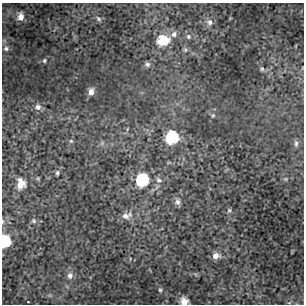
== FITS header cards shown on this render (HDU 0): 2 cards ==
NAXIS1  =                  302 / NUMBER OF ELEMENTS ALONG THIS AXIS
NAXIS2  =                  302 / NUMBER OF ELEMENTS ALONG THIS AXIS

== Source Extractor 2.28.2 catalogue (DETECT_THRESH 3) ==
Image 302 x 302 px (HDU 0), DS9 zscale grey, 1 PNG px = 1 image px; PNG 306 x 306 px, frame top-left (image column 1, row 302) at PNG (2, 3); no overlay
Background 11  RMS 0.51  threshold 1.54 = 3 sigma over >= 5 px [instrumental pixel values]
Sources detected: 37; all 37 listed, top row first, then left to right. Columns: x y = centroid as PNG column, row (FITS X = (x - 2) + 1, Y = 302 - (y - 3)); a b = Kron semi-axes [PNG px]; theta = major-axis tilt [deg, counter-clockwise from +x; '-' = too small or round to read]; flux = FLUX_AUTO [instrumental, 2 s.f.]
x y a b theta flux
20 17 8 7 - 260
98 19 8 6 -41 85
210 22 9 9 - 170
174 34 9 8 - 170
188 36 7 6 - 97
162 40 14 11 14 850
6 48 8 8 - 140
185 50 7 5 -70 71
44 61 6 5 - 56
147 64 8 6 12 110
262 69 6 5 - 49
91 92 7 5 83 180
38 107 9 9 - 170
213 115 5 5 - 47
127 129 5 3 - 32
172 137 11 10 - 1300
71 141 5 5 - 53
102 143 5 5 - 66
296 143 8 5 89 79
169 162 6 3 19 39
57 173 5 4 - 56
285 179 6 5 - 54
142 180 11 10 - 1500
159 180 10 7 -30 140
21 184 10 7 87 480
157 187 9 3 46 70
177 202 9 7 -81 140
229 210 7 5 74 61
126 216 15 9 17 270
2 221 7 3 -89 50
34 221 7 6 - 72
4 241 8 7 - 1400
216 256 8 7 - 260
70 275 9 8 - 170
160 290 5 5 - 53
184 301 7 7 - 370
289 303 6 3 19 38
At the frame edge (FLAGS 8, measured only in part): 3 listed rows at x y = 2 221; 4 241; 184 301